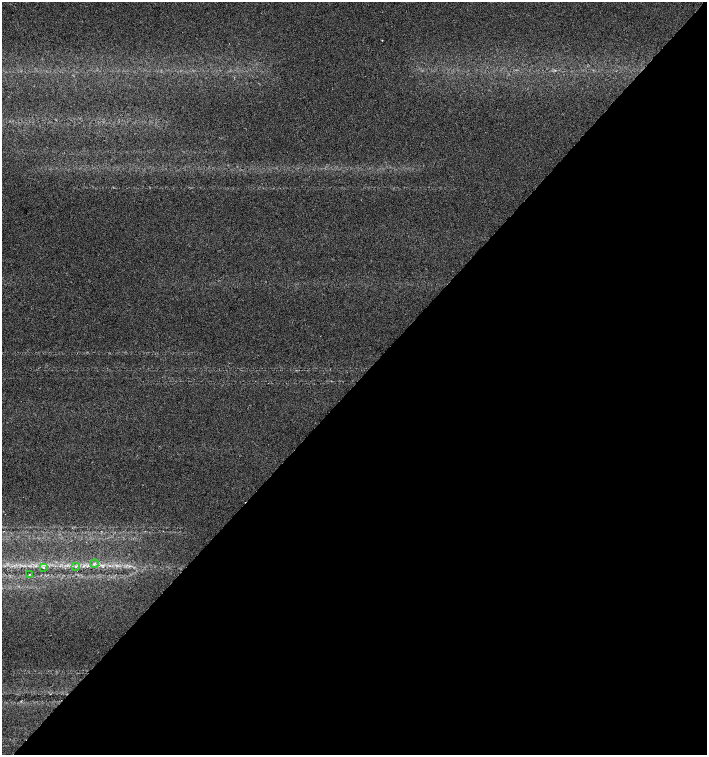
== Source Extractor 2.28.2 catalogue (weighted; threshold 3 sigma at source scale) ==
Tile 12 of 4 x 4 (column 4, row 3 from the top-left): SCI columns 4386-5794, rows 1511-3016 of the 6017 x 6028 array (HDU 1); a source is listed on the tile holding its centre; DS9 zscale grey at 2 x 2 block average (1 PNG px = mean of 2 x 2 image px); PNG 709 x 757 px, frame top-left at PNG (2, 2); each listed source drawn as its Kron ellipse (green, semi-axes under 4 px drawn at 4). Shown black and unused: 49% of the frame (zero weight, under 2 of 3 exposures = <1% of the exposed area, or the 3 px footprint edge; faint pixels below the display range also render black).
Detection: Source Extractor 2.28.2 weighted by HDU 2 'WHT'; one run over the whole footprint, this tile lists its part. Background 0.0491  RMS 0.0071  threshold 0.0321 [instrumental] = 3 sigma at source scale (4.5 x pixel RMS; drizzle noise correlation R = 1.50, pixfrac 1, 0.0396/0.0396 arcsec/px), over >= 5 px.
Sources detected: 4; all 4 listed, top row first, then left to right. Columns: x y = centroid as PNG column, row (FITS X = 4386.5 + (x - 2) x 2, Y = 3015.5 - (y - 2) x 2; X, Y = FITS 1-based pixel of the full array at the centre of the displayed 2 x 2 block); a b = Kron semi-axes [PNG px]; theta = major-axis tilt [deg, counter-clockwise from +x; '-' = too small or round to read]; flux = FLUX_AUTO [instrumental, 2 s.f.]
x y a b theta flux
94 564 4 2 - 2.4
76 566 3 3 - 1.9
43 568 4 2 - 3
29 574 3 2 - 0.91